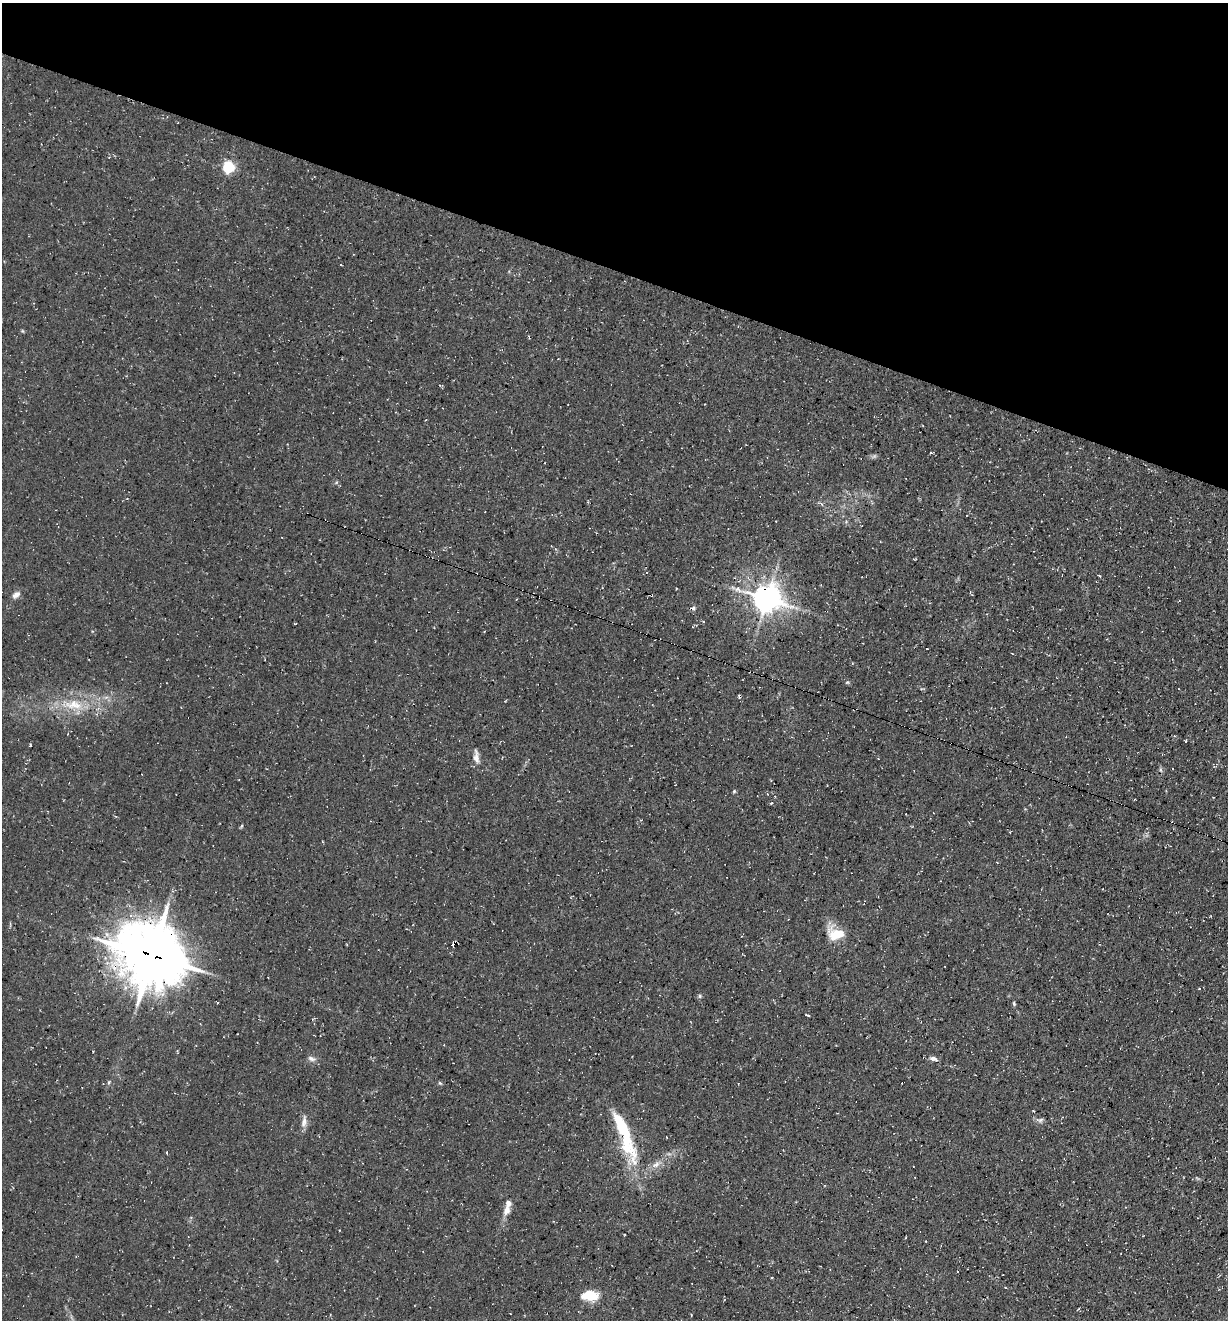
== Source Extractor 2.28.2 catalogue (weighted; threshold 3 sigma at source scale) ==
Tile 2 of 4 x 4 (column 2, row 1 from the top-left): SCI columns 1361-2586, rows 3955-5272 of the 5290 x 5272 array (HDU 1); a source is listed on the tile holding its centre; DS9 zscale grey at full resolution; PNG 1230 x 1322 px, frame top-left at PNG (2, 3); no overlay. Shown black and unused: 20% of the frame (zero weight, under 3 of 4 exposures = <1% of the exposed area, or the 3 px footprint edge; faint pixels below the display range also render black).
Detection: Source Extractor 2.28.2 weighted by HDU 2 'WHT'; one run over the whole footprint, this tile lists its part. Background 0.0861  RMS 0.0059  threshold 0.0264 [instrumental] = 3 sigma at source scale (4.5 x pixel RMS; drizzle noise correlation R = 1.50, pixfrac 1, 0.05/0.05 arcsec/px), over >= 5 px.
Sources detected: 36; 1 too faint to see at this stretch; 1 inside a brighter object's white glare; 6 cosmic-ray / hot-pixel residue — not listed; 2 inside a brighter listed object's ellipse — not listed separately; the other 26 listed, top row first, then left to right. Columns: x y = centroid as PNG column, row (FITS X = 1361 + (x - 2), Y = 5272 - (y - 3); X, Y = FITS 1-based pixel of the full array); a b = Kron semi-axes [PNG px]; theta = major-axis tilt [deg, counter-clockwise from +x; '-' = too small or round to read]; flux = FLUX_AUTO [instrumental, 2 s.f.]
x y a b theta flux
229 167 5 5 - 77
931 453 3 2 - 1.4
1099 576 3 2 - 0.55
16 595 11 7 39 2.9
767 598 8 8 - 810
847 683 6 3 20 0.64
74 705 30 14 -6 18
1186 741 3 2 - 0.53
476 757 18 6 -84 3.6
1160 770 6 4 18 0.69
734 791 5 4 - 0.69
241 826 5 3 - 0.61
836 934 16 11 -8 15
152 956 22 19 -35 3200
1199 989 4 3 - 0.45
700 996 5 5 - 0.89
1014 1003 5 4 - 0.8
807 1015 4 2 - 1.5
933 1058 11 5 -25 1.9
311 1059 10 6 -22 2.3
1041 1120 6 6 - 1.3
304 1121 17 7 80 3.5
626 1146 50 20 -62 32
656 1165 13 7 26 3.6
507 1210 15 9 81 4.1
590 1295 20 11 1 12
Overlapping masked pixels (flux is a lower limit): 3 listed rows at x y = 767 598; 152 956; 626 1146